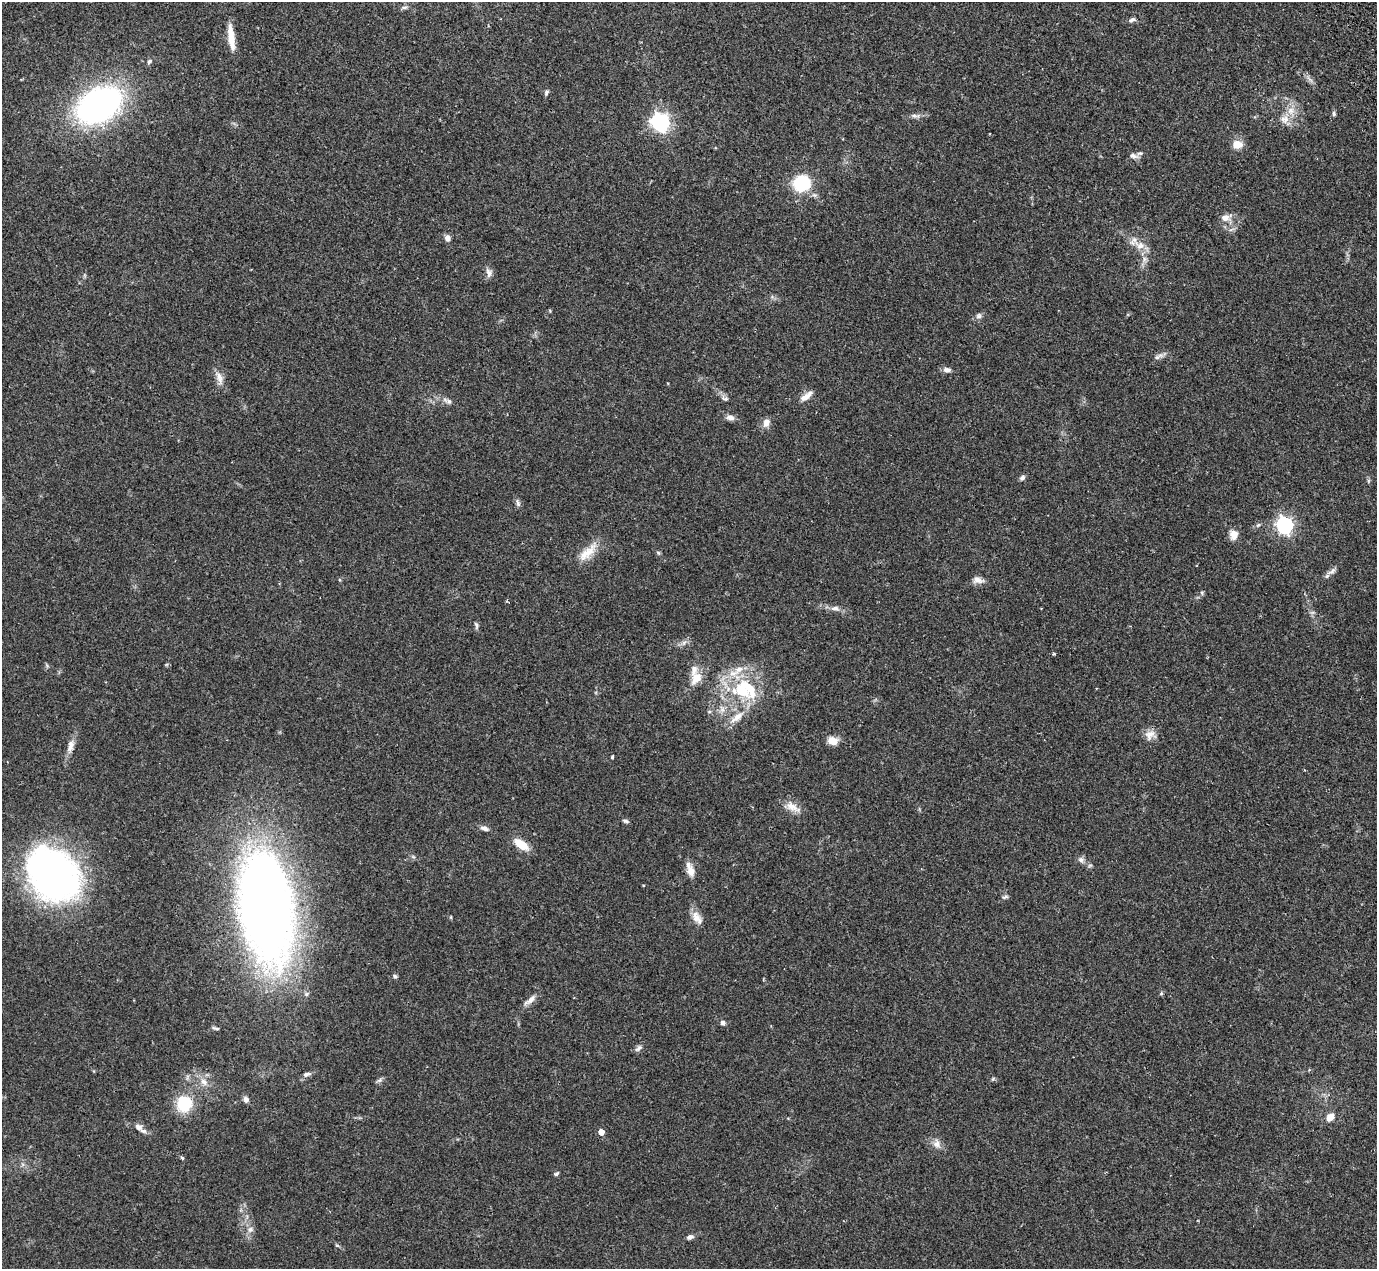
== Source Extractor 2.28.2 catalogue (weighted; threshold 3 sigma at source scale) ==
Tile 10 of 4 x 4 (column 2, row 3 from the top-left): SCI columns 1525-2899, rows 1558-2824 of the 5747 x 5795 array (HDU 1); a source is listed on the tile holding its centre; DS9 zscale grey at full resolution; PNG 1379 x 1271 px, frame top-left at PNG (2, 2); no overlay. Shown black and unused: <1% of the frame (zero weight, under 2 of 3 exposures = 9% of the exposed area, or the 3 px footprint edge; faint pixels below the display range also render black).
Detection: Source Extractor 2.28.2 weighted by HDU 2 'WHT'; one run over the whole footprint, this tile lists its part. Background 0.0827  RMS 0.0057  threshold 0.0258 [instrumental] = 3 sigma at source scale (4.5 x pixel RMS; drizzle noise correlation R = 1.50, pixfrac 1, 0.05/0.05 arcsec/px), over >= 5 px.
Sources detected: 81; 4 inside a brighter listed object's ellipse — not listed separately; the other 77 listed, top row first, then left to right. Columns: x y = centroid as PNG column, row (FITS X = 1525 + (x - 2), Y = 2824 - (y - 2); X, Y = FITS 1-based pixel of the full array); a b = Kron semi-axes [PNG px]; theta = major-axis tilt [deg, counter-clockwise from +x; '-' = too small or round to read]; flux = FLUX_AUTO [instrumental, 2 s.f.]
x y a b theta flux
405 7 8 5 6 1.2
1132 20 9 5 14 1.4
231 37 32 8 -83 9.1
149 61 7 5 46 1.3
546 92 8 5 76 1.2
99 105 34 22 30 210
1334 114 7 5 -89 0.92
915 116 14 4 -8 1.8
1285 119 12 12 - 5.1
660 122 8 7 - 210
1237 144 13 11 -3 5.3
1133 156 14 7 -15 2.4
802 183 16 15 - 28
1225 218 15 9 10 4.2
447 238 8 7 - 2.5
1140 245 15 10 -18 5.7
1144 259 7 5 -90 1.6
489 273 13 7 -76 2.5
979 316 7 7 - 1.6
1158 356 15 5 29 2.1
947 370 10 6 1 2.3
219 377 19 8 -71 4.3
806 396 17 6 38 3.9
725 399 8 5 -9 1.3
449 401 9 7 -21 1.7
730 418 11 6 -9 2.5
766 423 10 8 67 3.4
1022 478 8 6 34 1.3
518 503 12 5 -68 1.6
1258 525 7 4 43 0.95
1285 525 7 6 - 170
1234 535 12 10 80 4.3
588 552 33 11 44 9.6
658 553 6 5 - 0.81
1332 571 16 6 33 2.5
978 580 14 9 -10 3.3
1202 593 5 5 - 0.82
835 608 13 6 3 2.6
476 625 10 4 -77 1.2
684 642 7 4 19 1.5
696 678 21 13 59 7.9
749 688 35 13 -51 21
722 710 9 6 -70 2.4
709 712 6 4 0 0.76
737 717 24 9 40 7.5
1150 734 15 12 9 4.6
833 741 11 8 -12 5.9
71 746 19 8 72 4.4
612 757 4 3 - 0.7
792 807 21 10 -30 5.8
626 821 8 4 -14 1.2
484 828 10 6 -17 2
521 844 15 8 -35 10
1081 860 9 7 -43 2
690 870 16 7 -71 5.8
53 875 57 45 -48 210
1005 897 9 4 18 1.1
265 908 96 45 -82 580
697 918 19 10 -57 5.2
395 976 6 5 - 1.1
1161 994 6 4 20 0.67
530 1000 19 7 38 3.6
723 1023 6 6 - 1.6
216 1028 10 3 -14 0.95
638 1048 11 5 45 1.7
307 1074 12 5 14 1.9
204 1082 12 8 -49 3.8
246 1099 8 6 -61 1.9
184 1103 16 15 - 22
1330 1117 8 6 48 5.1
138 1127 12 8 -34 3.2
601 1132 5 4 - 4.9
937 1144 12 10 -59 3.7
182 1158 4 3 - 1.2
556 1174 6 4 30 0.94
250 1229 9 7 37 2.2
690 1237 9 6 20 1.8